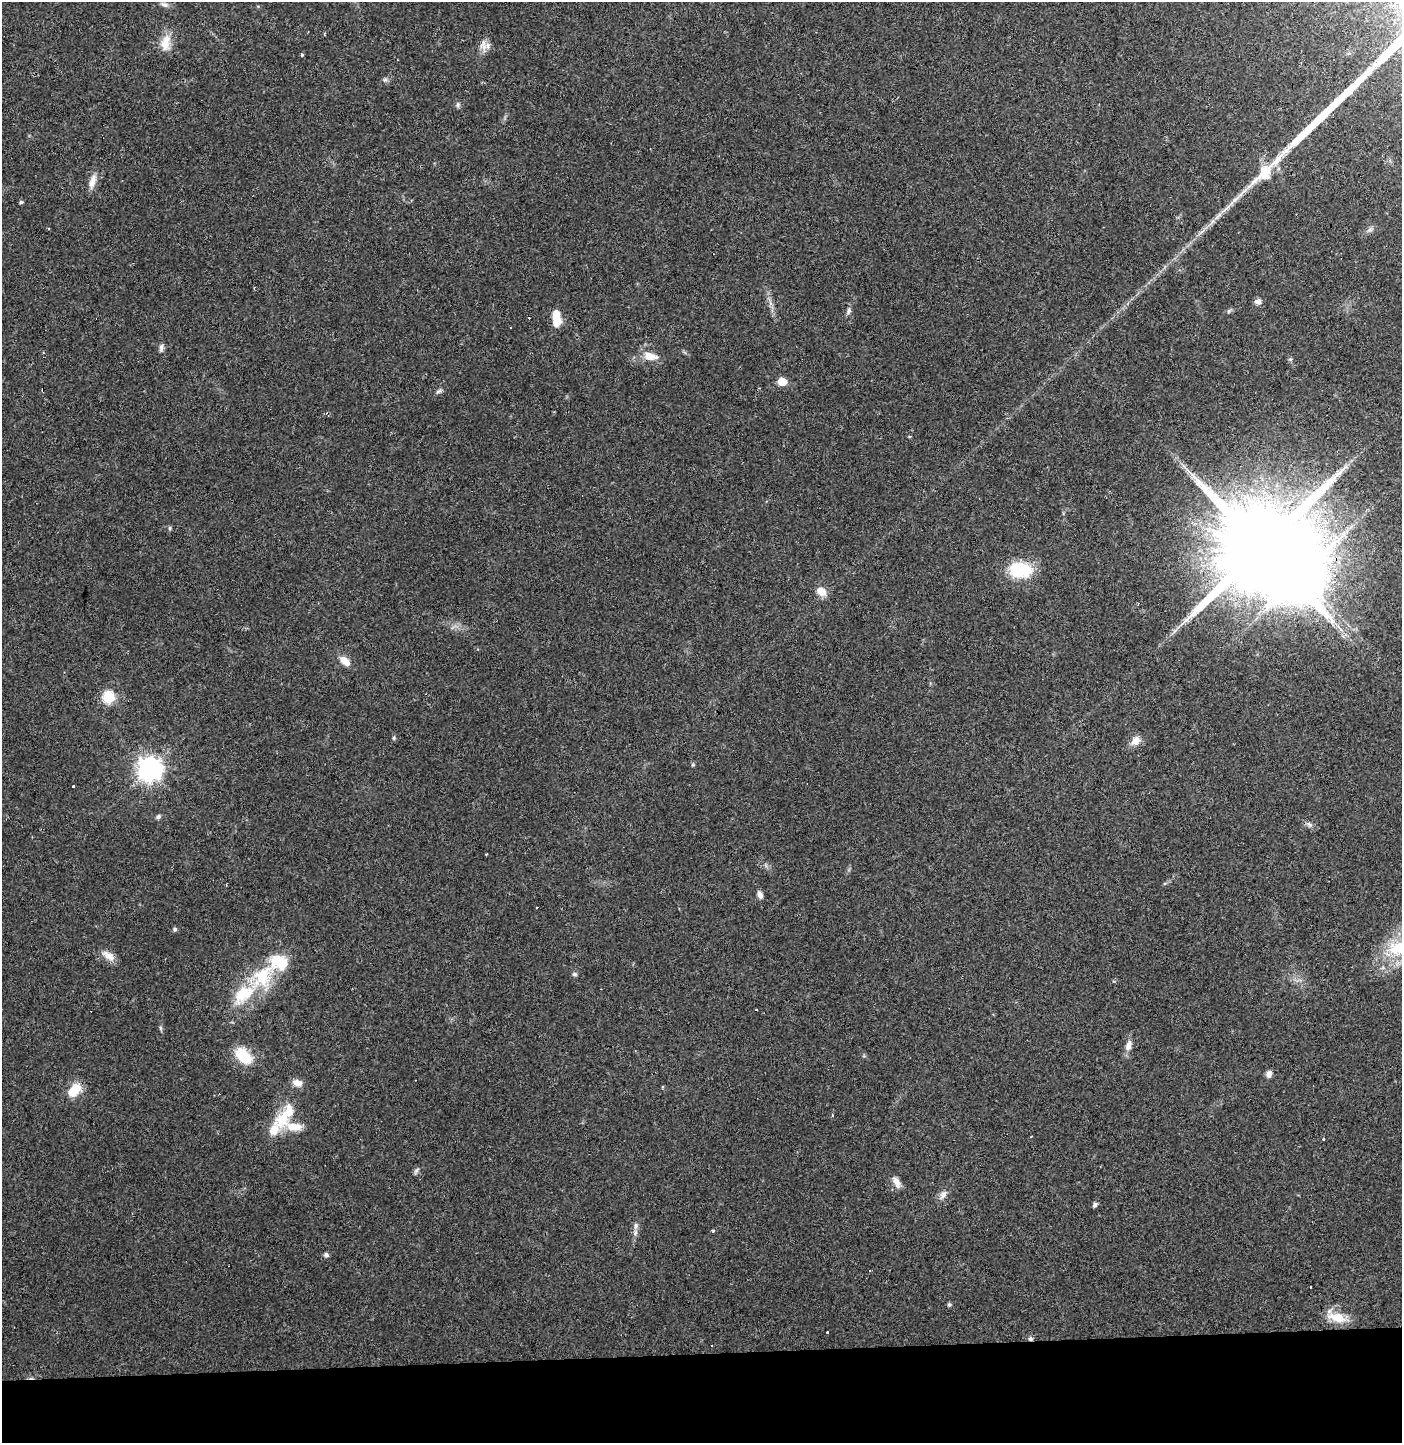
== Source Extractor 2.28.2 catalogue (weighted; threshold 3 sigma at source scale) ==
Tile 8 of 3 x 3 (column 2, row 3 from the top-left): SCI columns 1400-2799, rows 68-1508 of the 4202 x 4458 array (HDU 1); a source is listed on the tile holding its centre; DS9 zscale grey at full resolution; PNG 1404 x 1445 px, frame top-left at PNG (2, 2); no overlay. Shown black and unused: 6% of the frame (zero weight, under 3 of 4 exposures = <1% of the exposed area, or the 3 px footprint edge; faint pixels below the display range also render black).
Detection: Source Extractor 2.28.2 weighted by HDU 2 'WHT'; one run over the whole footprint, this tile lists its part. Background 0.0468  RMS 0.0038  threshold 0.0169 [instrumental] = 3 sigma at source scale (4.5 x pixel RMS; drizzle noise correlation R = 1.50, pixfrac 1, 0.0396/0.0396 arcsec/px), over >= 5 px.
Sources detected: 83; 3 inside a brighter object's white glare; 9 cosmic-ray / hot-pixel residue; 3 long thin detections or spike segments (spike, bleed or trail) — not listed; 6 inside a brighter listed object's ellipse — not listed separately; the other 62 listed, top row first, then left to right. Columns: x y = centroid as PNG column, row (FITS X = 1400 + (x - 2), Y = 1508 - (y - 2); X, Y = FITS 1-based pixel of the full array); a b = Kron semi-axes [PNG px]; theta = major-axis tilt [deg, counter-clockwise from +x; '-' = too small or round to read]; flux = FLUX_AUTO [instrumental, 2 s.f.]
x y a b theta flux
164 4 12 6 -15 1.3
165 43 24 12 79 5.6
484 47 15 10 -63 2.9
301 55 3 3 - 0.97
385 80 7 4 1 0.77
458 105 7 6 - 0.9
92 182 21 8 73 3.2
1242 192 28 5 43 4.6
21 202 5 4 - 0.59
1218 216 17 5 42 2.7
48 228 3 2 - 0.47
1258 301 8 7 - 1.8
770 303 7 4 -71 1.1
849 311 9 6 71 1.2
1229 311 6 4 71 0.51
557 321 14 10 -78 5.5
161 348 11 5 77 1.2
650 356 19 10 -12 4.6
1290 359 6 5 - 0.61
782 382 6 5 - 10
439 391 10 5 29 0.95
170 528 6 4 -90 0.52
1262 548 26 21 74 9600
1020 570 19 13 -4 22
821 591 14 10 -35 3.6
1138 603 3 3 - 0.33
345 661 14 8 -43 3.9
109 697 6 6 - 38
394 738 5 5 - 0.51
1135 741 13 10 45 3.2
693 765 6 4 -18 0.44
149 769 8 8 - 310
73 786 3 3 - 0.9
158 817 7 5 28 0.85
1310 824 8 7 - 1.2
486 854 3 2 - 0.31
760 895 10 6 -68 1.6
175 929 5 5 - 0.81
108 956 19 9 -34 3.3
575 974 7 5 1 0.74
262 976 64 26 47 26
160 1028 6 4 -88 0.62
1128 1045 14 7 74 2.7
243 1055 18 11 -45 14
1269 1074 7 6 - 1.9
297 1083 12 8 -14 2.9
662 1087 4 3 - 0.45
74 1090 19 12 44 7.5
832 1115 3 2 - 0.68
281 1120 20 18 -38 8.1
1323 1139 3 3 - 0.63
416 1171 10 5 57 0.88
896 1182 17 7 -60 2.6
943 1195 14 7 57 2.2
1095 1205 6 5 - 0.9
635 1233 9 6 79 1.3
326 1255 6 5 - 0.89
870 1270 3 3 - 0.93
949 1305 4 4 - 0.87
1337 1317 28 11 -14 7
828 1332 3 3 - 1.8
1030 1338 6 6 - 0.94
Overlapping masked pixels (flux is a lower limit): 1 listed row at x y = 1030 1338